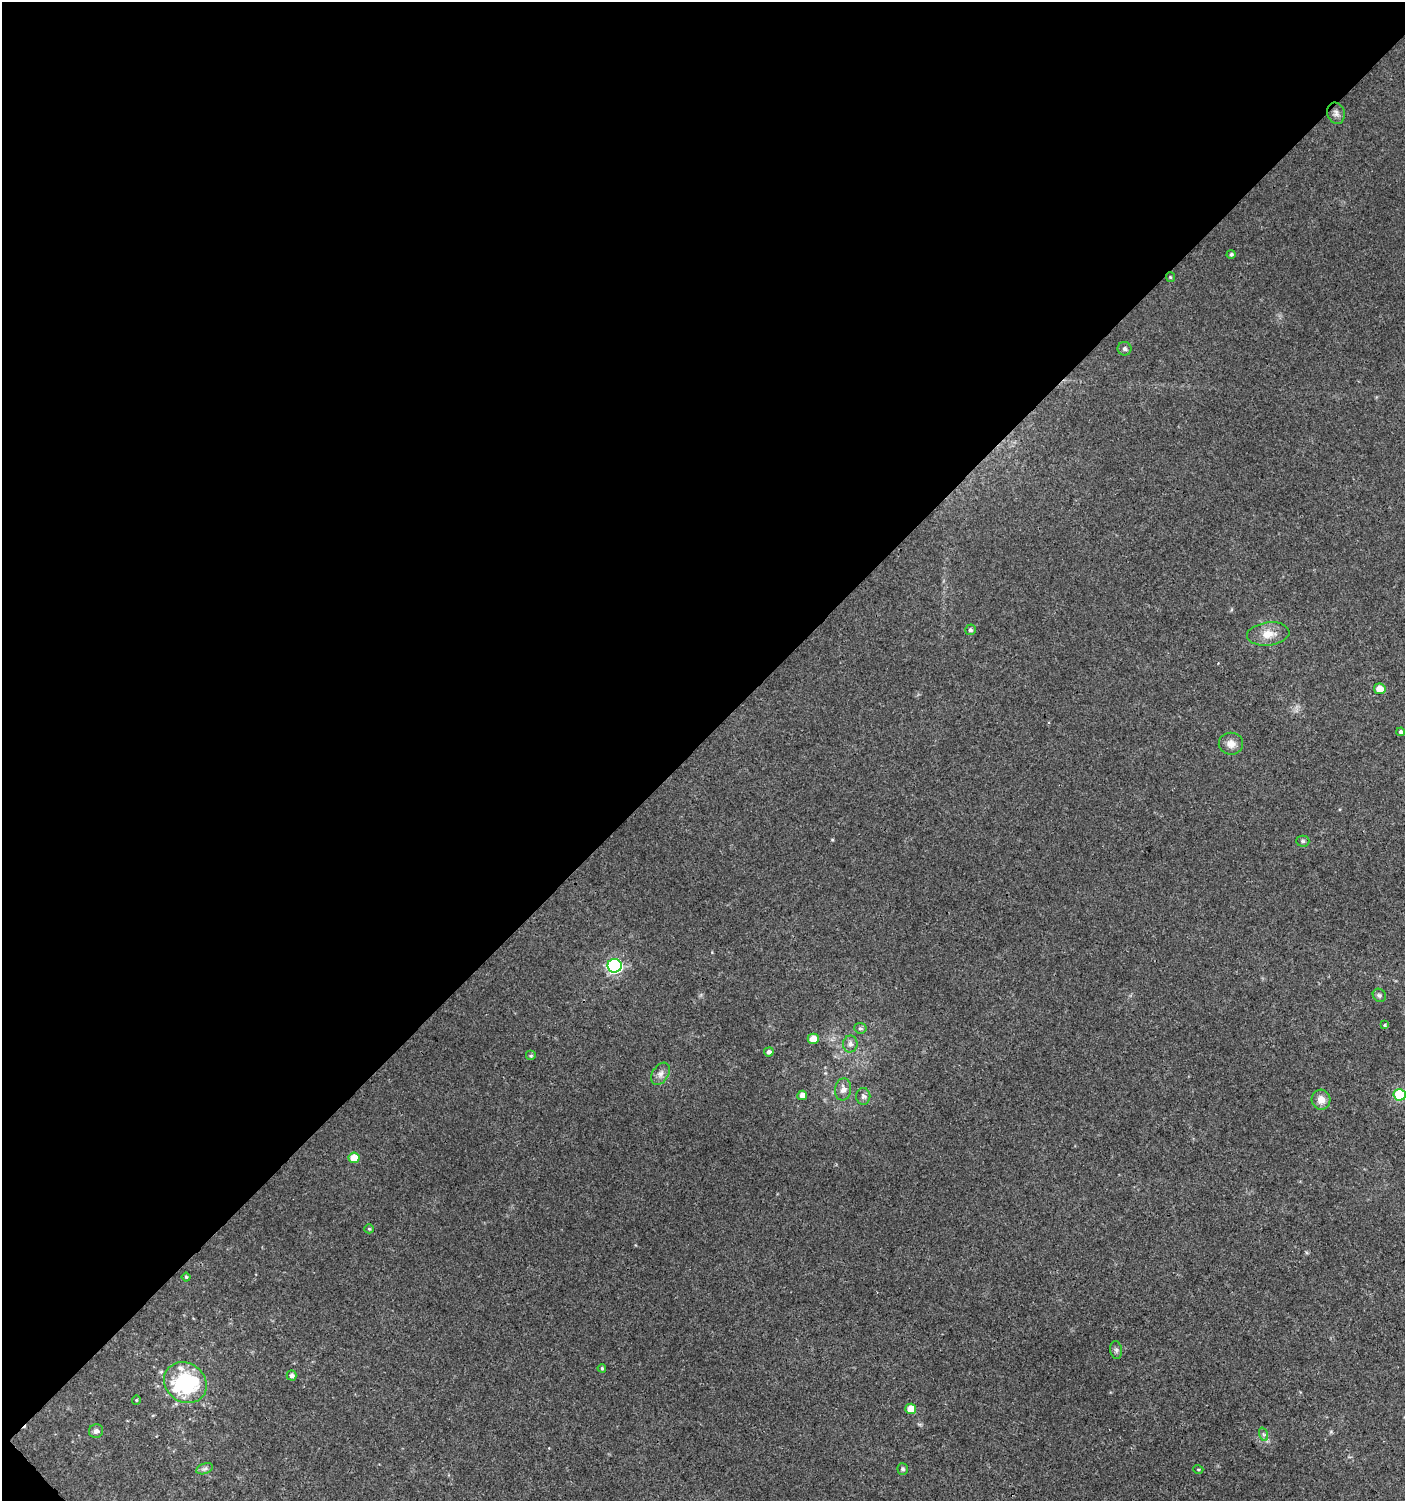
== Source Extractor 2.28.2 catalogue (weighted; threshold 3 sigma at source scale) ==
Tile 5 of 4 x 4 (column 1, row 2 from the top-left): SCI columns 206-1608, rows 3030-4528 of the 6061 x 6086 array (HDU 1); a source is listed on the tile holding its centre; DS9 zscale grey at full resolution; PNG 1407 x 1503 px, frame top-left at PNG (2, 2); each listed source drawn as its Kron ellipse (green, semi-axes under 4 px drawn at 4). Shown black and unused: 49% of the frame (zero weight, under 3 of 4 exposures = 4% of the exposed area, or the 3 px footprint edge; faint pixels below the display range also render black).
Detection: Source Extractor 2.28.2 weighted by HDU 2 'WHT'; one run over the whole footprint, this tile lists its part. Background 0.00379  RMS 0.0021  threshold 0.00932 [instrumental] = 3 sigma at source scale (4.5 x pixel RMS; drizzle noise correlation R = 1.50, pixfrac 1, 0.0396/0.0396 arcsec/px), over >= 5 px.
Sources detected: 41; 1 inside a brighter object's white glare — neither listed nor drawn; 2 inside a brighter listed object's ellipse — not listed separately; the other 38 listed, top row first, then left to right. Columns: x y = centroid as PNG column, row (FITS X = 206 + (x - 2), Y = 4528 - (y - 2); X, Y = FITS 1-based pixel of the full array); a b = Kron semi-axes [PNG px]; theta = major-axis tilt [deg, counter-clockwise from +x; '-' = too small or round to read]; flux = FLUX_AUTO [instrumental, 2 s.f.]
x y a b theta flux
1336 113 11 8 -75 0.97
1231 254 4 4 - 0.47
1170 277 5 4 - 0.23
1125 349 7 7 - 0.5
970 630 5 5 - 0.48
1268 634 21 11 7 2.9
1380 689 5 5 - 2.1
1401 732 4 4 - 0.51
1231 744 12 11 - 1.7
1303 841 6 5 - 0.4
615 966 7 6 - 45
1379 995 7 6 - 0.46
1385 1025 4 4 - 0.24
860 1028 6 5 - 0.42
813 1039 5 5 - 2.4
850 1044 8 7 - 0.83
769 1052 5 4 - 0.63
531 1056 5 5 - 0.29
660 1074 12 8 58 1.1
843 1089 11 8 81 1.3
802 1095 5 4 - 1.3
1400 1095 6 6 - 16
863 1096 8 7 - 0.68
1321 1100 10 9 - 1.9
354 1158 5 5 - 3.4
369 1229 5 4 - 0.24
186 1277 4 4 - 0.27
1116 1350 9 6 -82 0.54
602 1368 4 3 - 0.29
292 1375 5 5 - 0.55
185 1383 22 19 -37 16
136 1400 4 4 - 0.23
911 1409 5 5 - 3.7
96 1431 7 6 - 0.76
1263 1434 7 4 -71 0.44
205 1469 9 5 19 0.55
903 1469 6 5 - 0.45
1198 1469 5 3 - 0.19
Isophote crosses this tile's border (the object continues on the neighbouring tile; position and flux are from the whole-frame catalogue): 1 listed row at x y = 1400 1095